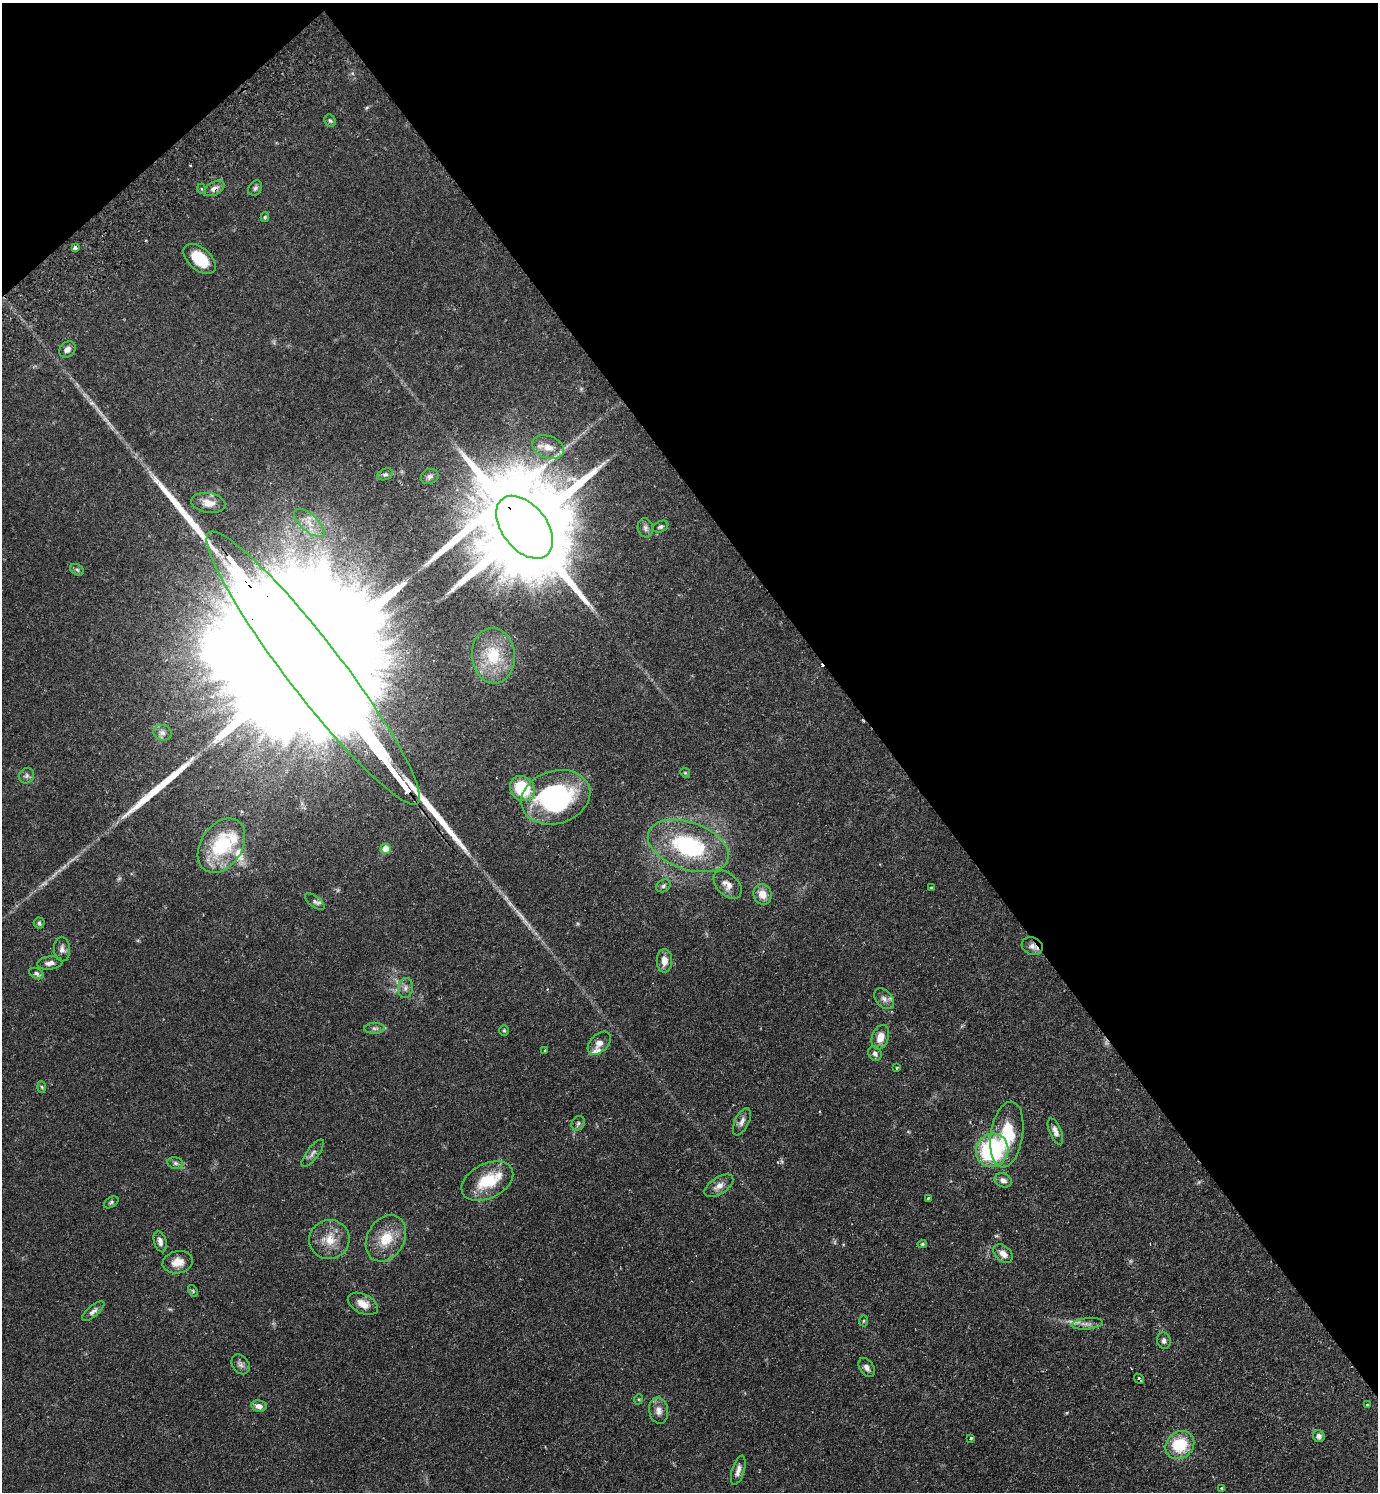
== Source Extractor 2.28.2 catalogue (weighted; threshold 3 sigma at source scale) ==
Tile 3 of 4 x 4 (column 3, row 1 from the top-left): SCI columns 2950-4325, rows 4520-6009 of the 6039 x 6055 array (HDU 1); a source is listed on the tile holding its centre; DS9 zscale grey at full resolution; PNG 1380 x 1494 px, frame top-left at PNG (2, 3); each listed source drawn as its Kron ellipse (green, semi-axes under 4 px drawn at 4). Shown black and unused: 38% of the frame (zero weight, under 2 of 3 exposures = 3% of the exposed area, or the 3 px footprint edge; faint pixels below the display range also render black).
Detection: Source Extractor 2.28.2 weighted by HDU 2 'WHT'; one run over the whole footprint, this tile lists its part. Background 0.0499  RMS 0.0044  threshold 0.02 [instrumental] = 3 sigma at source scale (4.5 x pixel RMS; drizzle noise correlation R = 1.50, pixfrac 1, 0.05/0.05 arcsec/px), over >= 5 px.
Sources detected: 102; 5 too faint to see at this stretch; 1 inside a brighter object's white glare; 2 cosmic-ray / hot-pixel residue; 4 long thin detections or spike segments (spike, bleed or trail) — neither listed nor drawn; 6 inside a brighter listed object's ellipse — not listed separately; the other 84 listed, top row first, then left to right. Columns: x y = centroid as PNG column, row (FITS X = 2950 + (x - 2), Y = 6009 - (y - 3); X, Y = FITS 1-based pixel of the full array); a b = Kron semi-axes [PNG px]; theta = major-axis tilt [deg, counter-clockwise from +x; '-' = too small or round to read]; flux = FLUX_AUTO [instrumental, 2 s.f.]
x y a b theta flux
330 121 6 5 - 0.75
215 188 11 6 29 2.2
255 188 8 6 53 1.2
202 189 5 3 - 0.46
265 217 5 4 - 0.62
75 248 4 3 - 3.2
200 259 19 11 -41 12
67 349 9 7 44 2
548 447 16 11 -20 5.8
385 474 8 5 21 1.1
430 476 9 7 25 1.4
208 503 17 10 -10 4.9
309 523 19 8 -42 5.5
524 527 36 22 -52 14000
661 527 8 5 24 1
645 528 10 7 -77 1.5
77 570 7 5 -30 0.88
493 656 28 21 -85 17
313 668 171 27 -52 100000
162 733 9 7 -16 1.6
685 773 5 4 - 0.53
26 776 8 7 - 1.4
522 789 13 11 -49 20
556 797 35 26 17 66
221 846 29 20 56 29
688 846 42 23 -19 46
386 849 5 5 - 6.9
728 885 17 10 -46 3.9
663 886 7 6 - 1
931 888 3 2 - 0.36
763 894 10 9 - 4.7
315 901 11 5 -37 1.3
39 923 5 5 - 0.92
1032 946 11 8 -24 2.5
62 949 12 8 -87 1.9
664 961 12 7 90 3.8
50 963 12 6 7 2.1
36 973 8 5 -26 1.1
405 988 10 7 80 1.8
884 999 12 8 -47 2.1
375 1028 10 5 1 1.4
504 1030 5 4 - 0.55
880 1037 13 8 71 4.8
599 1043 14 9 44 3.1
545 1051 3 3 - 0.77
875 1053 7 6 - 1.5
897 1068 4 3 - 0.46
42 1087 6 4 -87 0.57
742 1122 15 7 64 2.2
578 1123 7 6 - 1.1
1055 1132 14 6 -67 2.4
1007 1134 33 16 81 20
992 1150 17 16 - 46
313 1153 17 6 53 1.8
175 1163 8 6 -16 1.2
1003 1180 9 7 -21 2
487 1181 27 17 26 16
719 1186 16 8 33 3.1
928 1198 4 3 - 0.81
111 1202 8 5 32 0.84
386 1238 24 18 60 11
329 1239 20 19 - 8.8
160 1242 11 6 -73 2
922 1244 4 4 - 0.58
1003 1254 11 7 -41 2.9
178 1262 15 11 11 5.2
193 1291 6 4 -58 0.57
363 1304 16 9 -27 4.9
93 1311 14 5 39 1.6
864 1321 5 3 - 0.5
1087 1324 16 5 6 2.2
1164 1341 8 7 - 1.5
241 1364 11 8 -53 1.7
867 1368 10 6 -57 1.9
1139 1379 6 3 -49 1.2
639 1399 5 3 - 0.44
1367 1405 3 3 - 0.53
259 1406 8 5 -12 2.5
659 1411 13 9 -79 3
1319 1436 6 5 - 1.7
971 1438 3 3 - 1.1
1180 1445 15 13 40 15
738 1470 15 6 73 2.4
1222 1488 3 3 - 1.5
Overlapping masked pixels (flux is a lower limit): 4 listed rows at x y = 215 188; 524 527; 313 668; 1032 946